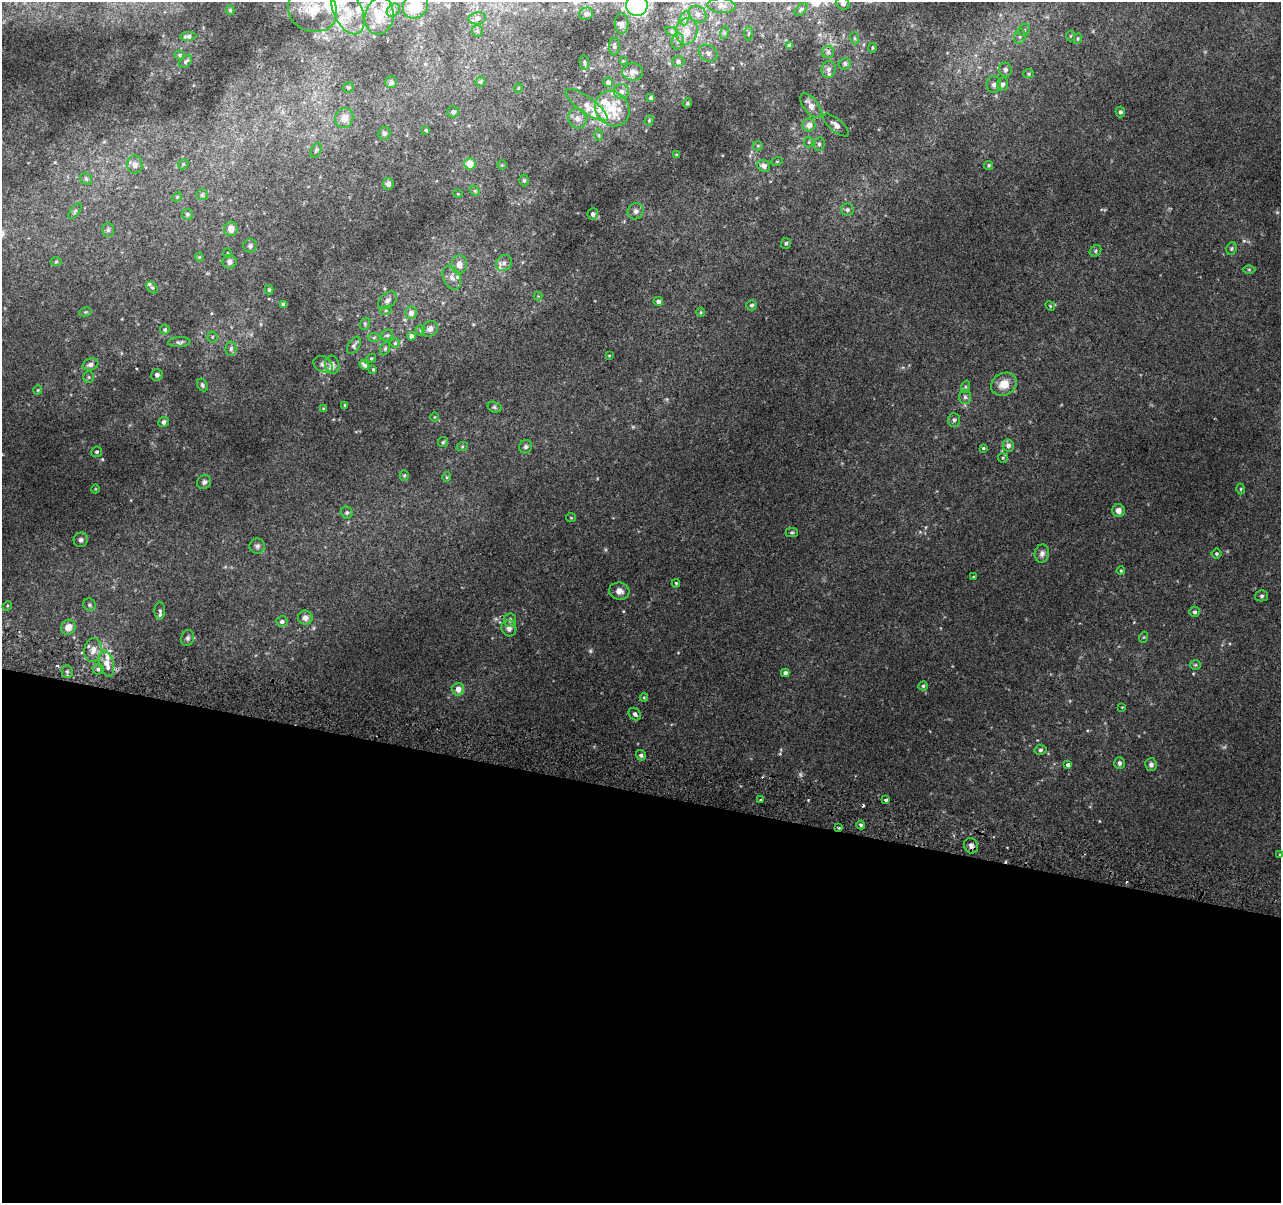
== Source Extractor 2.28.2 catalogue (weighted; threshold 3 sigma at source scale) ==
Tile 14 of 4 x 4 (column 2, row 4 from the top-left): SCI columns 1301-2579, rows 328-1528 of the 5152 x 5395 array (HDU 1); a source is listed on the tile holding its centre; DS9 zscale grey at full resolution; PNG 1283 x 1205 px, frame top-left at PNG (2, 2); each listed source drawn as its Kron ellipse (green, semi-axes under 4 px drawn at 4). Shown black and unused: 34% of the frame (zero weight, under 2 of 3 exposures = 2% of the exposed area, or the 3 px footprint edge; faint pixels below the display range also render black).
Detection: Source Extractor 2.28.2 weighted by HDU 2 'WHT'; one run over the whole footprint, this tile lists its part. Background 0.0203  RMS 0.0065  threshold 0.0293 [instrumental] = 3 sigma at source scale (4.5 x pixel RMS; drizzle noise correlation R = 1.50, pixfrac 1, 0.0396/0.0396 arcsec/px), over >= 5 px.
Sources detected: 236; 5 too faint to see at this stretch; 4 cosmic-ray / hot-pixel residue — neither listed nor drawn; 21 inside a brighter listed object's ellipse — not listed separately; the other 206 listed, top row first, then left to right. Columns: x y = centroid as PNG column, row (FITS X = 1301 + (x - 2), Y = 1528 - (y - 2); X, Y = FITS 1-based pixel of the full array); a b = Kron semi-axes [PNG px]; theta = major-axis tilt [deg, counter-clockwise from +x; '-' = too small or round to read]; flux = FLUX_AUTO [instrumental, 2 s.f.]
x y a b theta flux
843 3 7 6 - 1.4
637 5 11 10 - 110
415 6 14 11 45 19
722 6 14 7 -3 4
801 9 8 4 44 1.2
230 10 5 4 - 1
313 10 25 21 -23 22
393 10 7 5 46 1.9
348 11 24 14 -64 13
586 14 7 6 - 3.3
698 14 9 8 - 3.5
379 16 18 14 79 13
477 18 8 6 9 1.8
685 18 7 4 71 1.8
621 23 10 7 89 2.2
1024 30 6 5 - 1.3
477 31 6 5 - 1.1
687 31 13 10 77 8.2
672 32 7 4 -19 1
724 33 6 4 73 1
749 34 7 3 88 0.81
188 36 8 4 2 1.9
1071 36 5 3 - 0.6
1020 37 7 5 68 1.7
854 38 6 4 -71 0.87
1078 39 5 4 - 0.79
678 41 8 6 75 2.1
614 46 9 5 88 1.4
790 46 4 4 - 2.5
872 48 5 3 - 0.71
828 52 6 6 - 1.5
708 53 10 7 -33 2.3
180 55 5 4 - 0.88
623 61 4 3 - 0.52
186 62 8 5 45 1.5
678 62 6 5 - 1.8
584 63 7 4 -82 1.1
845 64 6 5 - 1.9
829 69 8 7 - 2.7
1005 70 7 6 - 2.2
633 72 10 8 1 4.4
1029 74 5 4 - 0.91
391 82 6 6 - 1.9
480 82 5 5 - 1.1
608 82 5 5 - 1.9
1002 84 7 5 74 1.9
994 85 8 7 - 2.2
348 87 5 5 - 0.96
518 88 4 3 - 0.5
622 92 7 7 - 2.6
651 98 4 4 - 2
687 103 5 4 - 0.92
586 105 25 8 -36 5.9
811 106 14 7 -52 6
612 109 18 16 -50 16
453 112 5 5 - 2
1120 112 5 4 - 1.7
344 118 10 9 - 5.9
577 118 10 9 - 4.1
649 120 5 4 - 0.69
809 125 6 6 - 6.1
836 125 16 6 -40 3.4
426 130 3 3 - 0.9
384 133 6 6 - 1.5
598 135 6 4 -89 0.84
809 142 5 5 - 0.91
819 144 6 5 - 1.6
758 146 5 5 - 0.88
316 150 8 5 63 1.1
677 155 4 3 - 0.9
777 161 6 3 19 0.61
183 164 5 4 - 0.83
470 164 6 5 - 8.1
135 165 9 8 - 2.7
502 165 5 5 - 0.71
989 165 4 4 - 0.87
764 166 6 5 - 3.5
86 179 6 5 - 1.2
524 180 6 4 -90 1.1
388 184 6 5 - 2.5
475 191 6 4 -45 0.93
458 194 5 3 - 0.48
202 195 6 5 - 1.1
177 197 5 4 - 0.71
847 210 6 6 - 1.4
75 211 9 4 54 1.3
636 211 8 7 - 2.6
187 214 6 5 - 1
593 214 5 5 - 2
231 229 7 7 - 5.1
108 230 7 6 - 1.4
786 243 5 5 - 1.1
250 246 7 6 - 1.7
1231 249 6 5 - 1.1
1095 251 6 5 - 0.94
228 253 4 3 - 0.45
199 257 4 4 - 0.61
56 262 6 4 2 0.79
229 262 7 7 - 2.1
504 263 8 7 - 3.1
459 264 9 8 - 4.7
1249 269 6 4 0 0.79
452 278 12 8 -63 4
152 288 6 4 -46 1.1
269 290 5 4 - 1
538 296 4 4 - 0.52
387 300 10 7 42 2.6
658 301 5 4 - 2.1
284 305 4 4 - 1.6
752 305 5 5 - 1.1
1050 306 5 4 - 0.76
386 310 5 3 - 0.7
85 312 6 4 11 0.8
701 312 5 3 - 0.67
411 313 6 5 - 4.1
365 324 6 5 - 1
430 329 9 7 45 2.9
165 330 5 5 - 1.2
421 331 5 3 - 0.71
387 335 6 5 - 1
411 336 4 4 - 2.4
212 337 5 5 - 0.97
374 337 6 4 2 1.1
179 342 11 5 4 1.6
395 343 5 5 - 0.94
354 345 9 5 58 1.6
231 349 7 5 88 1.6
385 349 7 4 65 0.99
609 356 3 3 - 0.51
371 358 5 4 - 0.77
91 364 8 6 19 2.7
323 364 10 7 -32 2.5
332 365 9 7 -77 3.4
364 365 6 4 -44 1.5
373 369 4 3 - 0.64
157 375 6 5 - 1.8
89 377 6 5 - 1.1
1004 384 13 11 26 9.5
202 385 7 5 -62 1.3
965 387 6 4 71 1.1
38 390 5 4 - 0.66
965 397 7 6 - 1.8
345 405 3 3 - 0.86
494 407 7 5 -18 1.2
323 409 4 3 - 0.61
434 417 4 3 - 0.52
954 420 7 6 - 1.5
164 422 5 5 - 2.3
443 442 5 5 - 0.88
1008 446 6 5 - 2.8
462 447 6 4 19 0.8
526 447 7 6 - 1.5
983 448 4 3 - 0.89
97 452 5 5 - 1.2
1003 458 5 5 - 0.8
404 475 5 4 - 0.78
447 477 5 4 - 0.75
204 482 7 6 - 1.8
95 489 4 3 - 0.47
1241 489 5 3 - 0.66
1118 511 6 6 - 4.1
347 513 6 5 - 1.5
571 518 5 4 - 0.65
792 532 6 4 0 0.97
81 540 7 7 - 2.1
257 546 8 7 - 2.1
1042 554 9 7 81 3
1217 554 5 5 - 1.1
1121 571 4 3 - 0.72
973 577 3 3 - 0.49
676 583 4 3 - 0.79
619 591 10 8 -9 4
1262 596 6 5 - 1.2
90 605 6 6 - 1.3
7 606 5 4 - 0.69
160 611 8 5 -89 1.6
1195 612 5 5 - 1.4
305 618 7 7 - 3.5
510 620 6 6 - 2.3
282 621 6 5 - 2.1
68 627 8 7 - 5.9
509 628 8 7 - 2.9
1144 637 5 3 - 0.6
188 638 8 6 74 1.6
93 650 12 8 81 5.1
107 664 13 7 -75 6.1
1195 665 5 5 - 0.88
98 669 5 5 - 1.5
67 671 6 5 - 1.4
785 673 4 4 - 2.3
923 686 4 4 - 0.89
458 689 6 6 - 5.4
644 698 4 4 - 0.73
1122 707 3 3 - 0.41
635 714 7 5 -48 1.8
1040 750 6 5 - 1.3
641 755 5 5 - 1.3
1119 763 6 5 - 1.7
1068 765 4 4 - 2.1
1151 765 6 6 - 2.1
761 800 3 3 - 4.5
886 800 3 3 - 1.7
861 825 4 3 - 1.1
839 828 3 3 - 0.65
971 846 8 6 -61 2.6
1280 854 4 3 - 0.65
Overlapping masked pixels (flux is a lower limit): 1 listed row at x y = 839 828
Isophote crosses this tile's border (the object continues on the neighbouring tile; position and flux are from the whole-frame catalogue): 6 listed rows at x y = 843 3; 637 5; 415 6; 313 10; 379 16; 1280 854